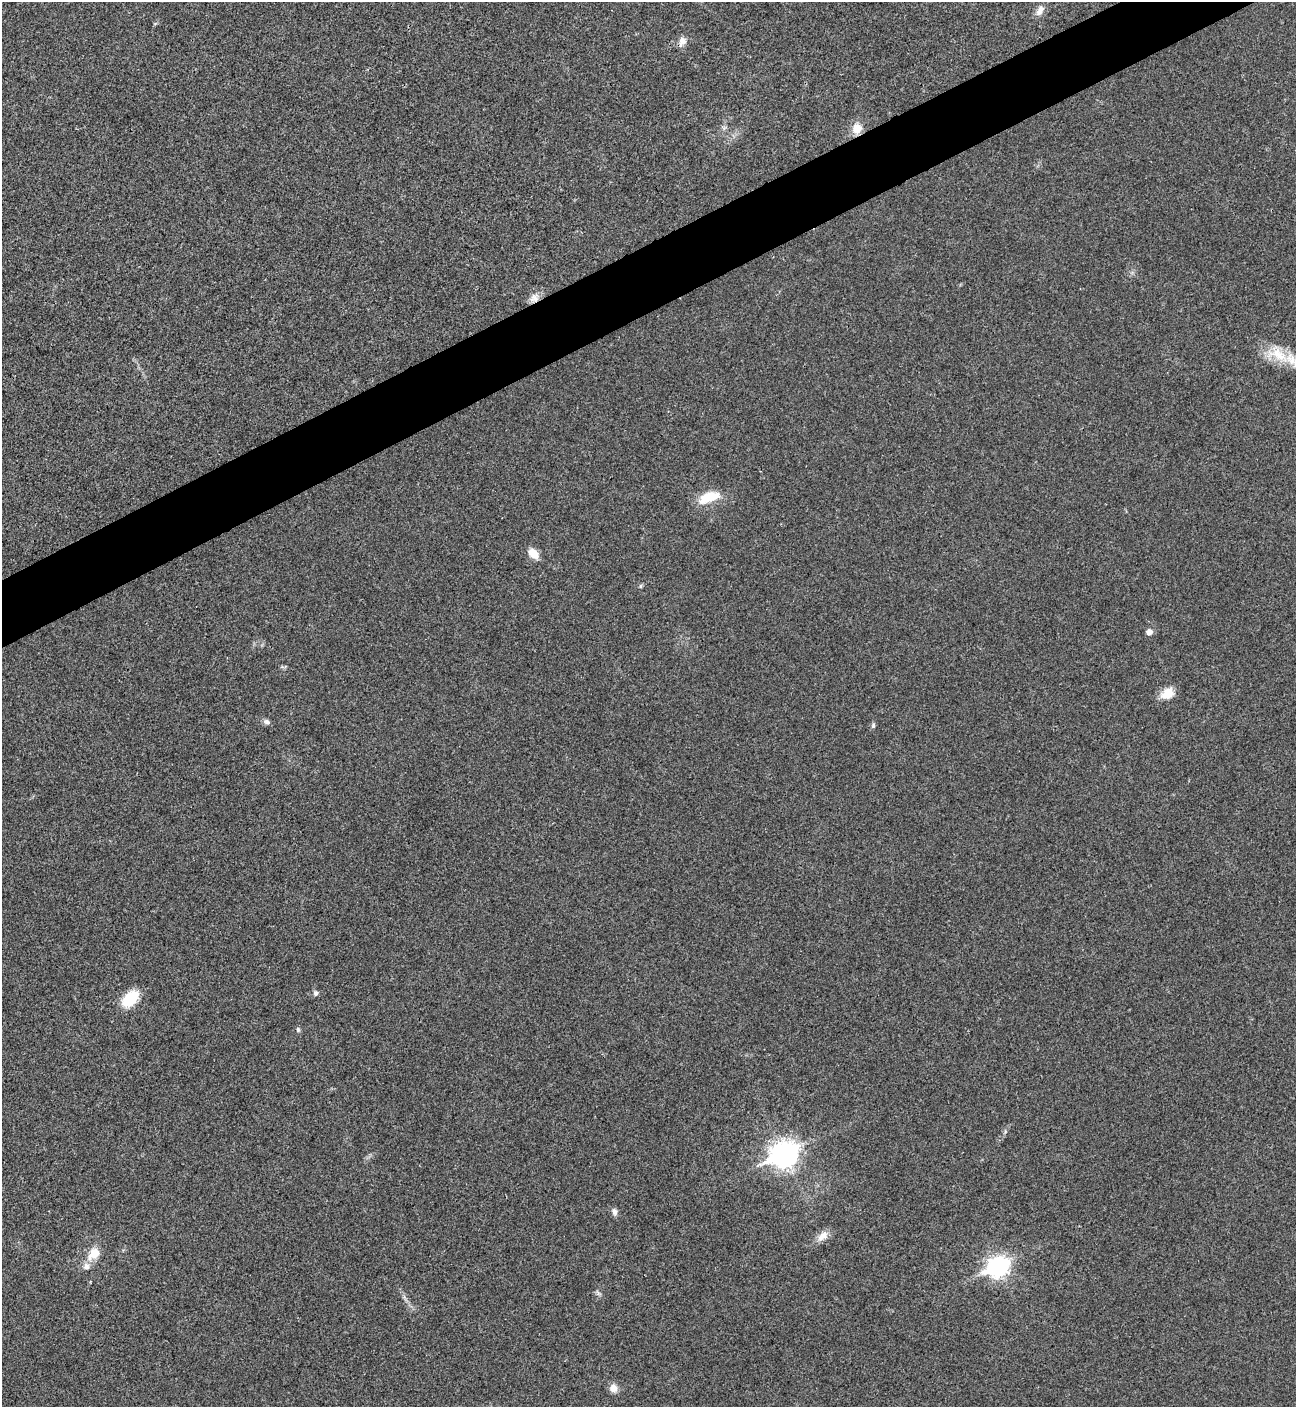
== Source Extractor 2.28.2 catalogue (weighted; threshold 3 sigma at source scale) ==
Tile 10 of 4 x 4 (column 2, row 3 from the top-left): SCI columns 1582-2875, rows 1410-2814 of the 5618 x 5630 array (HDU 1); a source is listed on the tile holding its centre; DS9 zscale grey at full resolution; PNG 1298 x 1409 px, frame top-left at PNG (2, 2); no overlay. Shown black and unused: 4% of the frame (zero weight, under 3 of 4 exposures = <1% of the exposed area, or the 3 px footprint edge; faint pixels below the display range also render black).
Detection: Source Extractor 2.28.2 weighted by HDU 2 'WHT'; one run over the whole footprint, this tile lists its part. Background 0.0194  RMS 0.0056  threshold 0.025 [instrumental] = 3 sigma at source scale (4.5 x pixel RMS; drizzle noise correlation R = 1.50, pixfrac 1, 0.05/0.05 arcsec/px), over >= 5 px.
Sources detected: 23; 1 inside a brighter listed object's ellipse — not listed separately; the other 22 listed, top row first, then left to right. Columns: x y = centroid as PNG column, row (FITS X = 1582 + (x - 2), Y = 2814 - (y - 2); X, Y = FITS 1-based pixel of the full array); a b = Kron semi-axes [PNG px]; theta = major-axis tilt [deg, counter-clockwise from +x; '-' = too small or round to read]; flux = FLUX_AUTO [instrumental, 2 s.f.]
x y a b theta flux
1040 10 16 9 63 3.9
682 41 14 9 68 3.8
857 128 12 10 85 7.7
534 298 14 11 46 4.8
1278 354 38 18 -28 17
708 497 25 11 20 16
533 554 14 9 -43 6.6
640 586 6 4 89 0.8
1149 632 6 6 - 3.6
1167 693 16 12 34 8.4
267 722 8 7 - 2.1
873 725 8 5 83 1.2
316 993 7 6 - 1.6
130 999 23 13 45 16
298 1030 7 5 -75 1.1
784 1154 11 9 25 530
614 1212 10 7 -77 2.2
822 1236 17 10 38 5.2
94 1254 18 12 49 9.3
998 1266 10 8 26 250
598 1293 9 4 -59 1.2
613 1388 10 10 - 4.2
Overlapping masked pixels (flux is a lower limit): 1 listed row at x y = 534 298
Isophote crosses this tile's border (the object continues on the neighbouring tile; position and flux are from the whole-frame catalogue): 1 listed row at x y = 1278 354